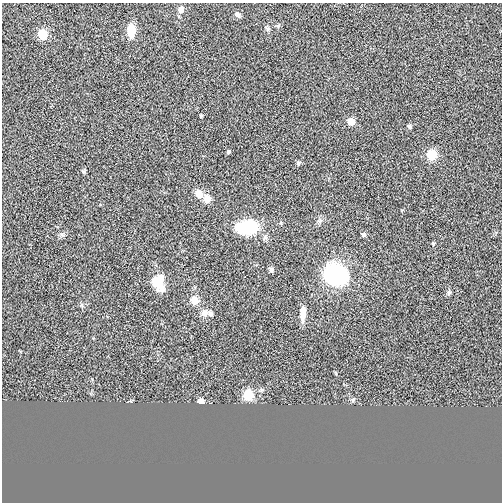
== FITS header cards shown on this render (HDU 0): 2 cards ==
NAXIS1  =                  500
NAXIS2  =                  500

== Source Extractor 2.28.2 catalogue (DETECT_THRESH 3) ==
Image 500 x 500 px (HDU 0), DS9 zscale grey, 1 PNG px = 1 image px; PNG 504 x 504 px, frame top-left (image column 1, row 500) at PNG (2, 3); no overlay
Background 0.00226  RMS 0.17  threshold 0.496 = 3 sigma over >= 5 px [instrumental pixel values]
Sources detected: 28; all 28 listed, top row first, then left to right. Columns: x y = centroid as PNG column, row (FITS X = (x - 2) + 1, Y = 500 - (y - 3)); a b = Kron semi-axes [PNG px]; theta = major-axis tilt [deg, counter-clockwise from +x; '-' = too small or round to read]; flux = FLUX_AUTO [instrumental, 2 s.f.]
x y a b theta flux
181 9 6 5 - 80
238 15 8 6 -46 34
268 29 7 5 -27 21
131 31 17 9 -87 140
43 34 6 6 - 400
201 116 4 3 - 11
351 122 6 5 - 150
409 127 6 4 -48 19
228 151 5 4 - 14
432 155 6 6 - 470
298 163 6 5 - 18
199 194 10 8 -48 88
207 199 10 8 87 82
247 227 18 11 7 690
363 234 5 5 - 25
433 243 5 4 - 12
271 270 8 6 -82 23
337 275 21 18 -24 1100
158 282 9 7 -79 610
449 292 7 5 78 22
194 300 10 9 - 96
82 305 6 4 -71 15
204 313 10 9 - 55
211 313 8 6 -52 27
303 314 16 6 87 110
248 395 6 6 - 500
353 400 6 5 - 19
201 401 5 5 - 120